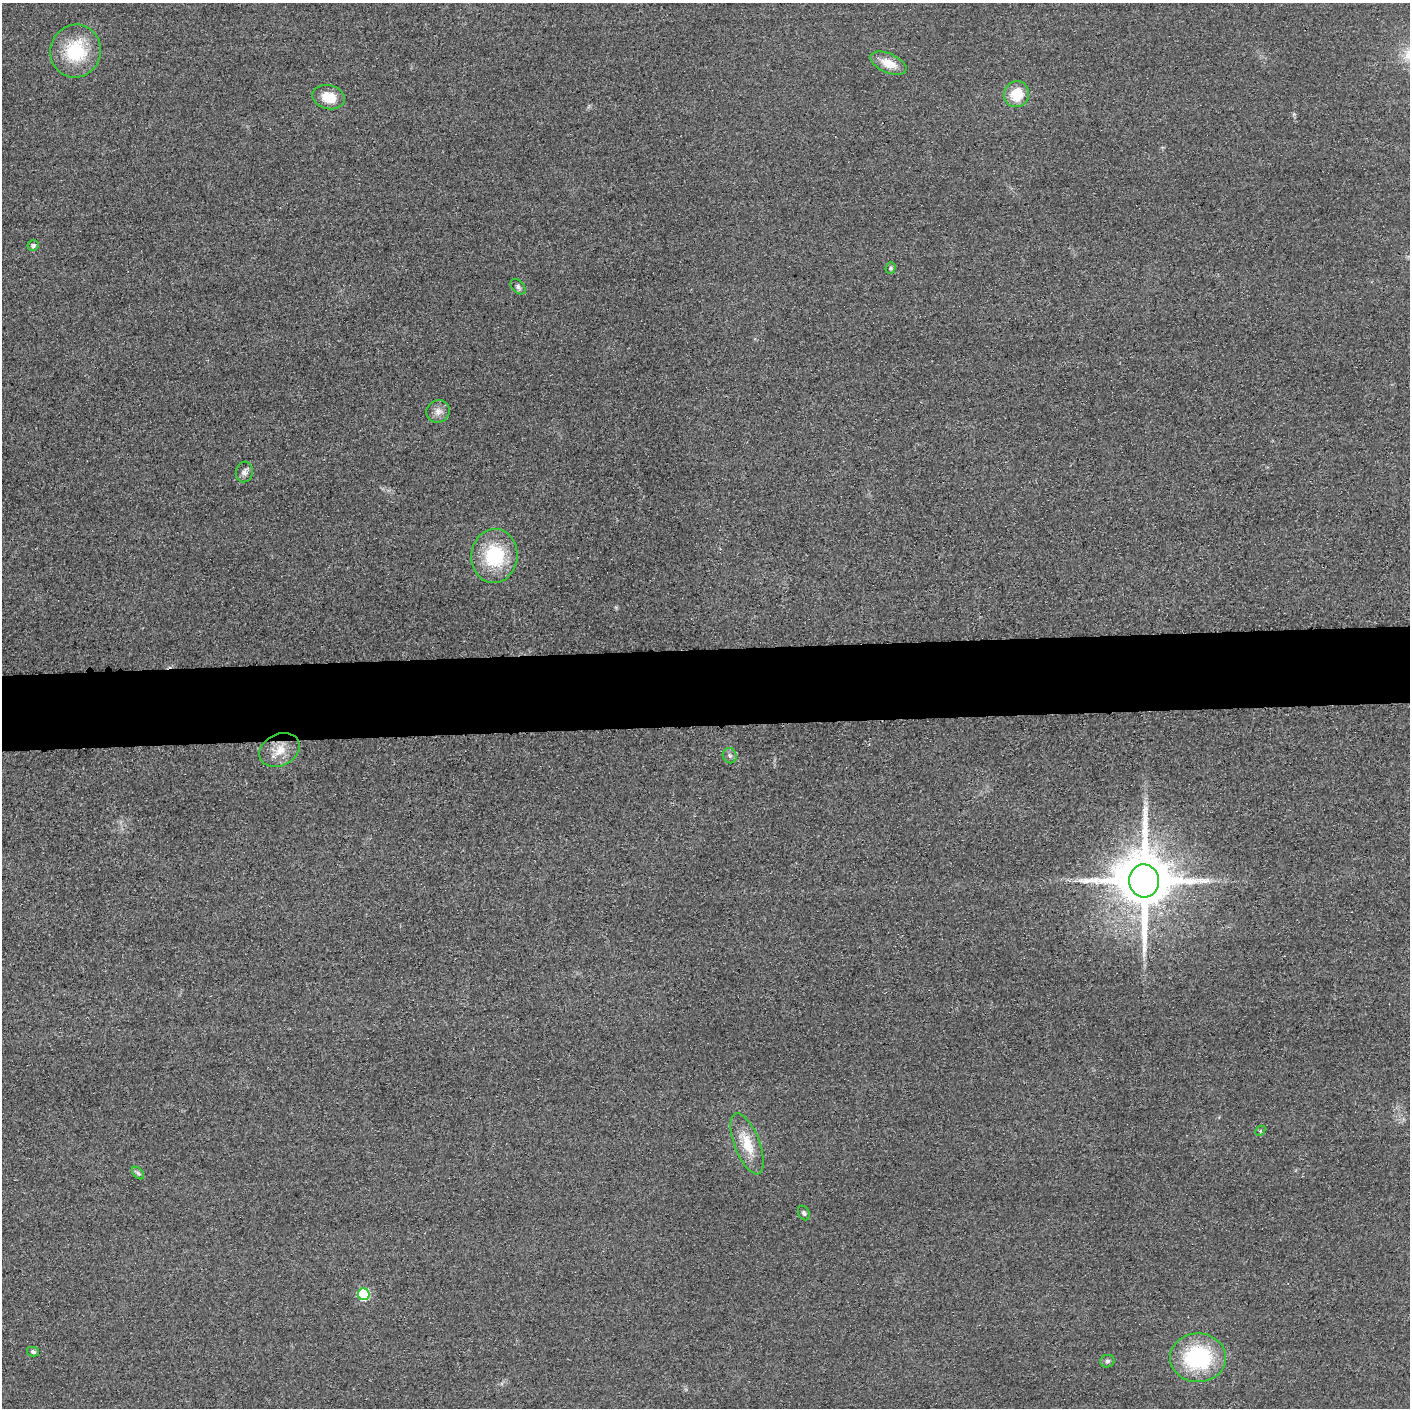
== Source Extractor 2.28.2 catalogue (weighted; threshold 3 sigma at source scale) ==
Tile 5 of 3 x 3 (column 2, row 2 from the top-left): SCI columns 1423-2830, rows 1436-2841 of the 4251 x 4275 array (HDU 1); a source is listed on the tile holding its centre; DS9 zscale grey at full resolution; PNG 1412 x 1410 px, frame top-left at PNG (2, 3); each listed source drawn as its Kron ellipse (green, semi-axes under 4 px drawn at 4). Shown black and unused: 5% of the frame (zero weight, under 3 of 4 exposures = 3% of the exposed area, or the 3 px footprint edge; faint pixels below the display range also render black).
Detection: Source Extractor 2.28.2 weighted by HDU 2 'WHT'; one run over the whole footprint, this tile lists its part. Background 0.0604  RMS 0.017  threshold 0.0775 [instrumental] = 3 sigma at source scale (4.5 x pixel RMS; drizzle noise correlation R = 1.50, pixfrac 1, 0.05/0.05 arcsec/px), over >= 5 px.
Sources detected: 21; all 21 listed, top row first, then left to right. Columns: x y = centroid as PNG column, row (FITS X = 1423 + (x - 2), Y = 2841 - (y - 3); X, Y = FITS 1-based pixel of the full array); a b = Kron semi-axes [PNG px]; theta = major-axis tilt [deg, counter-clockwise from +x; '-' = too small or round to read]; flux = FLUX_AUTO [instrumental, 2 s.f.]
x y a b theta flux
76 51 27 25 69 93
888 63 19 9 -23 28
1017 94 13 12 - 47
329 97 16 12 -13 33
33 245 5 5 - 5.5
891 268 6 5 - 3
518 287 9 6 -45 4.9
438 411 12 11 - 12
244 472 10 8 77 7.9
494 556 27 23 83 110
279 750 21 15 26 33
730 756 8 7 - 5.2
1144 881 16 15 - 14000
1260 1131 6 4 47 2
747 1144 32 12 -69 45
138 1173 7 4 -45 3.5
804 1213 8 5 -62 3.9
364 1294 6 6 - 130
33 1352 6 4 -13 3.6
1198 1358 28 24 -1 170
1107 1361 7 6 - 4.4